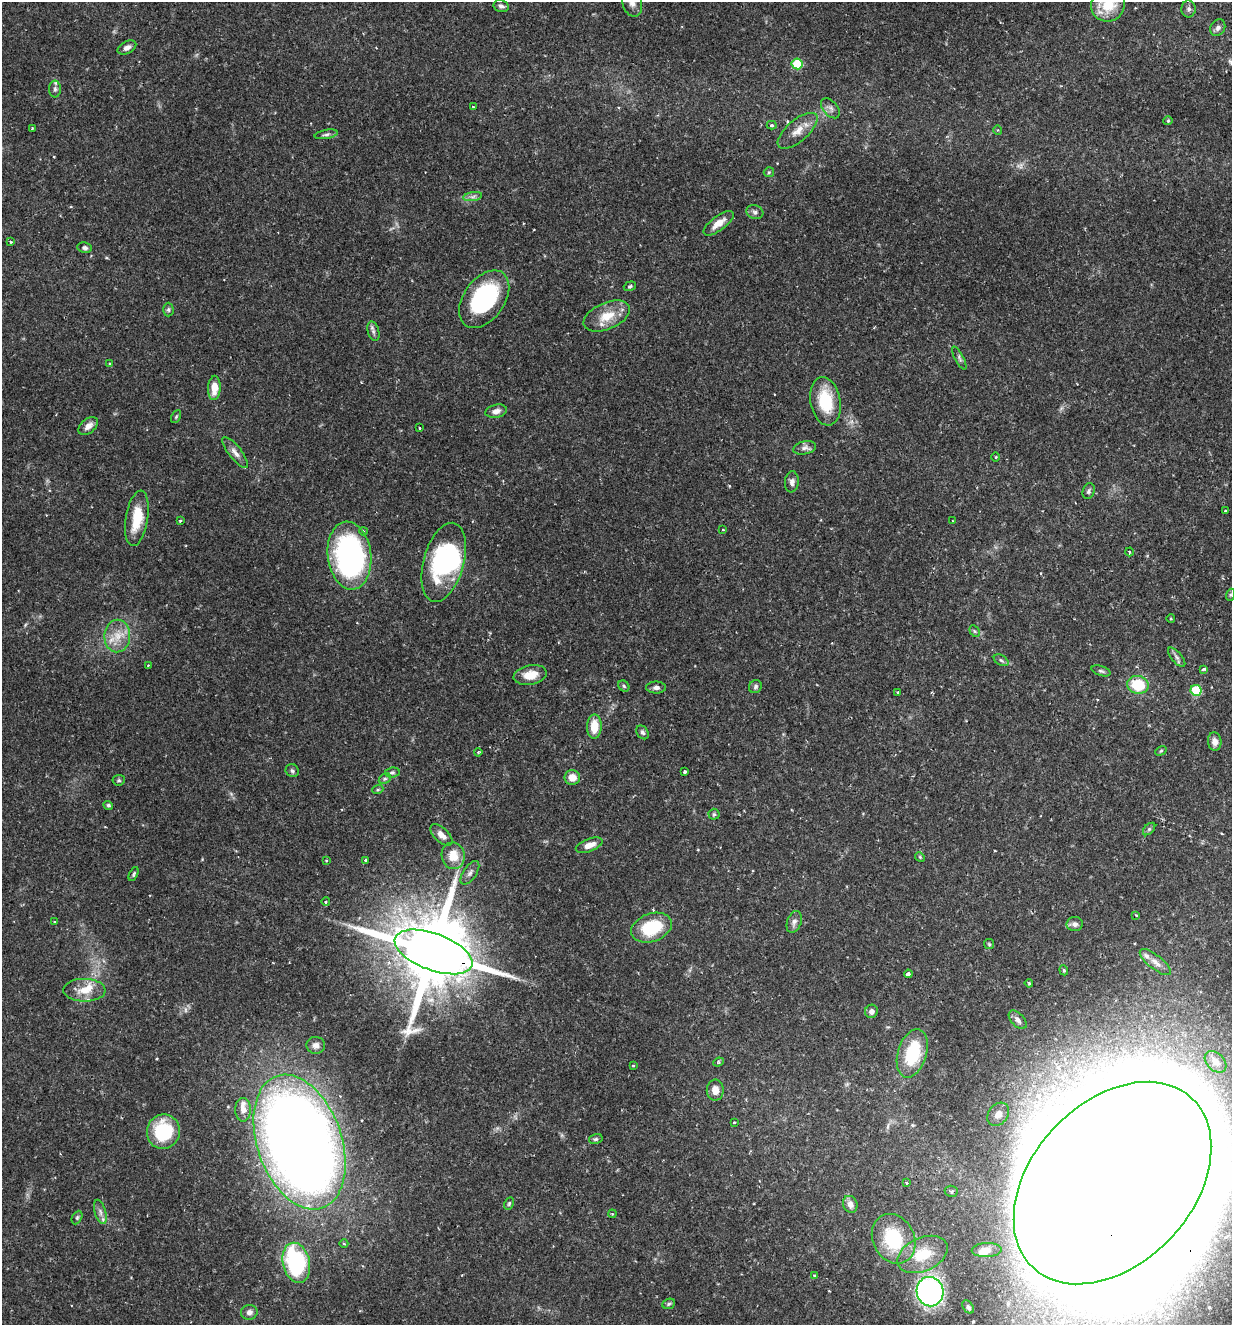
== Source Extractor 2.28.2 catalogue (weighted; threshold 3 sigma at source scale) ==
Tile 6 of 4 x 4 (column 2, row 2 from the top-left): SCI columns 1367-2596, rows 2654-3976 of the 5318 x 5303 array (HDU 1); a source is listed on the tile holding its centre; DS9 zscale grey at full resolution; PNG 1234 x 1327 px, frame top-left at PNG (2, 2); each listed source drawn as its Kron ellipse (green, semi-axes under 4 px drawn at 4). Shown black and unused: <1% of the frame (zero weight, under 2 of 3 exposures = <1% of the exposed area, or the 3 px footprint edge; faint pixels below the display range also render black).
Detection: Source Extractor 2.28.2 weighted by HDU 2 'WHT'; one run over the whole footprint, this tile lists its part. Background 0.157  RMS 0.0037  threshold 0.0167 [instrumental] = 3 sigma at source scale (4.5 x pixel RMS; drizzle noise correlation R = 1.50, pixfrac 1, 0.05/0.05 arcsec/px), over >= 5 px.
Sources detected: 140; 2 inside a brighter object's white glare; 1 cosmic-ray / hot-pixel residue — neither listed nor drawn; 4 inside a brighter listed object's ellipse — not listed separately; the other 133 listed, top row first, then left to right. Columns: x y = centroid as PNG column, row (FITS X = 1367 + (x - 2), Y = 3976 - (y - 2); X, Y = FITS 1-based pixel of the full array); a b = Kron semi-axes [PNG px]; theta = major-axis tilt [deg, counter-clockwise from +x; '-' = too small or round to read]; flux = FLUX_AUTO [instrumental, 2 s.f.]
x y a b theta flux
632 3 14 9 -74 2.9
1108 5 17 16 - 12
501 6 8 6 -13 1.2
1189 9 8 7 - 1.2
1218 28 9 7 59 1.5
127 48 10 6 28 1.7
797 64 5 5 - 16
55 89 8 6 90 1.1
473 107 3 2 - 0.25
830 108 12 7 -48 1.7
1168 121 5 4 - 0.43
772 125 5 4 - 0.67
32 128 2 2 - 0.26
998 130 5 3 - 0.34
798 131 24 10 41 5
326 134 12 4 11 0.99
769 172 5 5 - 0.52
473 197 9 4 9 1.2
755 212 8 6 -18 1.2
718 223 18 7 36 3.9
11 242 3 2 - 0.44
85 248 7 5 -9 1
630 286 6 4 20 0.67
484 299 32 20 54 43
168 310 7 5 -89 0.81
607 316 24 13 23 8.1
373 331 10 5 -76 1.2
959 358 13 4 -62 0.92
110 363 3 2 - 0.3
214 388 12 6 87 5.8
825 401 24 15 -80 15
496 411 11 6 12 2.1
176 417 7 4 63 0.57
88 426 11 7 40 2.4
419 428 3 2 - 0.3
805 448 11 6 13 1.6
235 453 19 6 -52 2.4
996 457 4 3 - 0.3
792 482 10 7 84 1.5
1089 491 8 6 72 0.9
1225 511 3 2 - 0.34
137 518 28 11 81 11
180 520 3 3 - 0.53
953 521 3 2 - 0.27
723 530 4 2 - 0.27
363 531 4 3 - 0.34
1129 552 4 3 - 0.36
349 556 34 21 -83 92
444 562 40 20 75 44
1230 595 6 4 72 0.52
1171 619 4 3 - 0.35
975 631 6 4 -59 0.55
117 636 16 13 89 6.1
1177 657 12 5 -50 1.2
1001 660 8 5 -30 0.79
148 665 3 2 - 0.31
1204 669 4 3 - 0.61
1101 671 10 5 -18 0.84
530 675 17 9 12 5.2
1138 685 11 9 -12 13
624 686 6 5 - 0.62
755 687 7 6 - 0.8
656 688 10 6 0 1.2
1196 690 5 5 - 18
898 692 3 3 - 0.36
594 726 12 7 88 6.8
642 732 7 5 -55 0.91
1215 741 9 6 -84 2.2
1161 751 6 4 30 0.48
478 752 4 3 - 0.41
292 771 7 6 - 0.88
392 772 7 5 7 0.82
685 772 3 3 - 1.1
572 778 8 7 - 3.5
385 779 6 4 28 0.63
119 780 6 5 - 0.56
378 789 5 3 - 0.45
108 805 5 4 - 0.61
714 814 5 5 - 0.66
1149 829 7 4 45 0.66
441 835 13 7 -44 2.7
589 845 14 6 20 3.4
453 856 13 11 -81 6.9
920 857 5 4 - 0.43
365 860 3 3 - 0.36
326 861 3 3 - 0.49
470 873 14 6 56 1.6
134 874 7 4 64 0.6
326 902 4 3 - 0.6
1136 915 3 3 - 0.36
55 922 3 3 - 0.35
794 922 11 7 71 1.6
1075 924 8 7 - 1.6
652 928 21 14 19 18
989 944 5 5 - 0.47
433 952 41 18 -20 5700
1155 962 19 7 -39 3
1064 970 5 4 - 0.46
908 974 4 3 - 1.5
1029 983 4 3 - 0.42
84 990 21 11 -1 6
871 1011 7 6 - 1.8
1018 1020 11 6 -48 1.5
316 1045 9 8 - 1.8
912 1053 25 14 73 19
718 1062 5 4 - 0.51
1216 1062 12 8 -43 3.3
633 1066 3 2 - 0.42
715 1090 10 8 -89 3.2
243 1110 12 8 -89 2.8
998 1114 13 9 51 3.7
734 1122 3 3 - 0.36
163 1132 17 16 - 22
596 1139 7 5 15 0.73
299 1142 70 42 -71 690
906 1183 3 3 - 0.61
1112 1183 116 80 47 6100
951 1191 6 5 - 1.3
509 1203 7 4 64 0.58
850 1204 9 7 -67 2.5
100 1212 12 5 -73 1.8
612 1214 4 3 - 0.42
77 1218 7 5 63 0.7
894 1239 26 21 -64 21
344 1244 4 3 - 0.39
987 1250 15 7 2 2.2
922 1254 26 16 24 12
296 1263 20 13 -78 45
815 1276 3 2 - 0.35
930 1292 15 13 -78 85
669 1304 6 5 - 0.62
968 1307 7 5 -53 0.73
249 1312 8 7 - 1.7
Overlapping masked pixels (flux is a lower limit): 3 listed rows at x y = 433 952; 299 1142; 1112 1183
Isophote crosses this tile's border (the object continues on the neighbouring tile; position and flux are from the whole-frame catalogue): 3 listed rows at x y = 632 3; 1108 5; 1112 1183